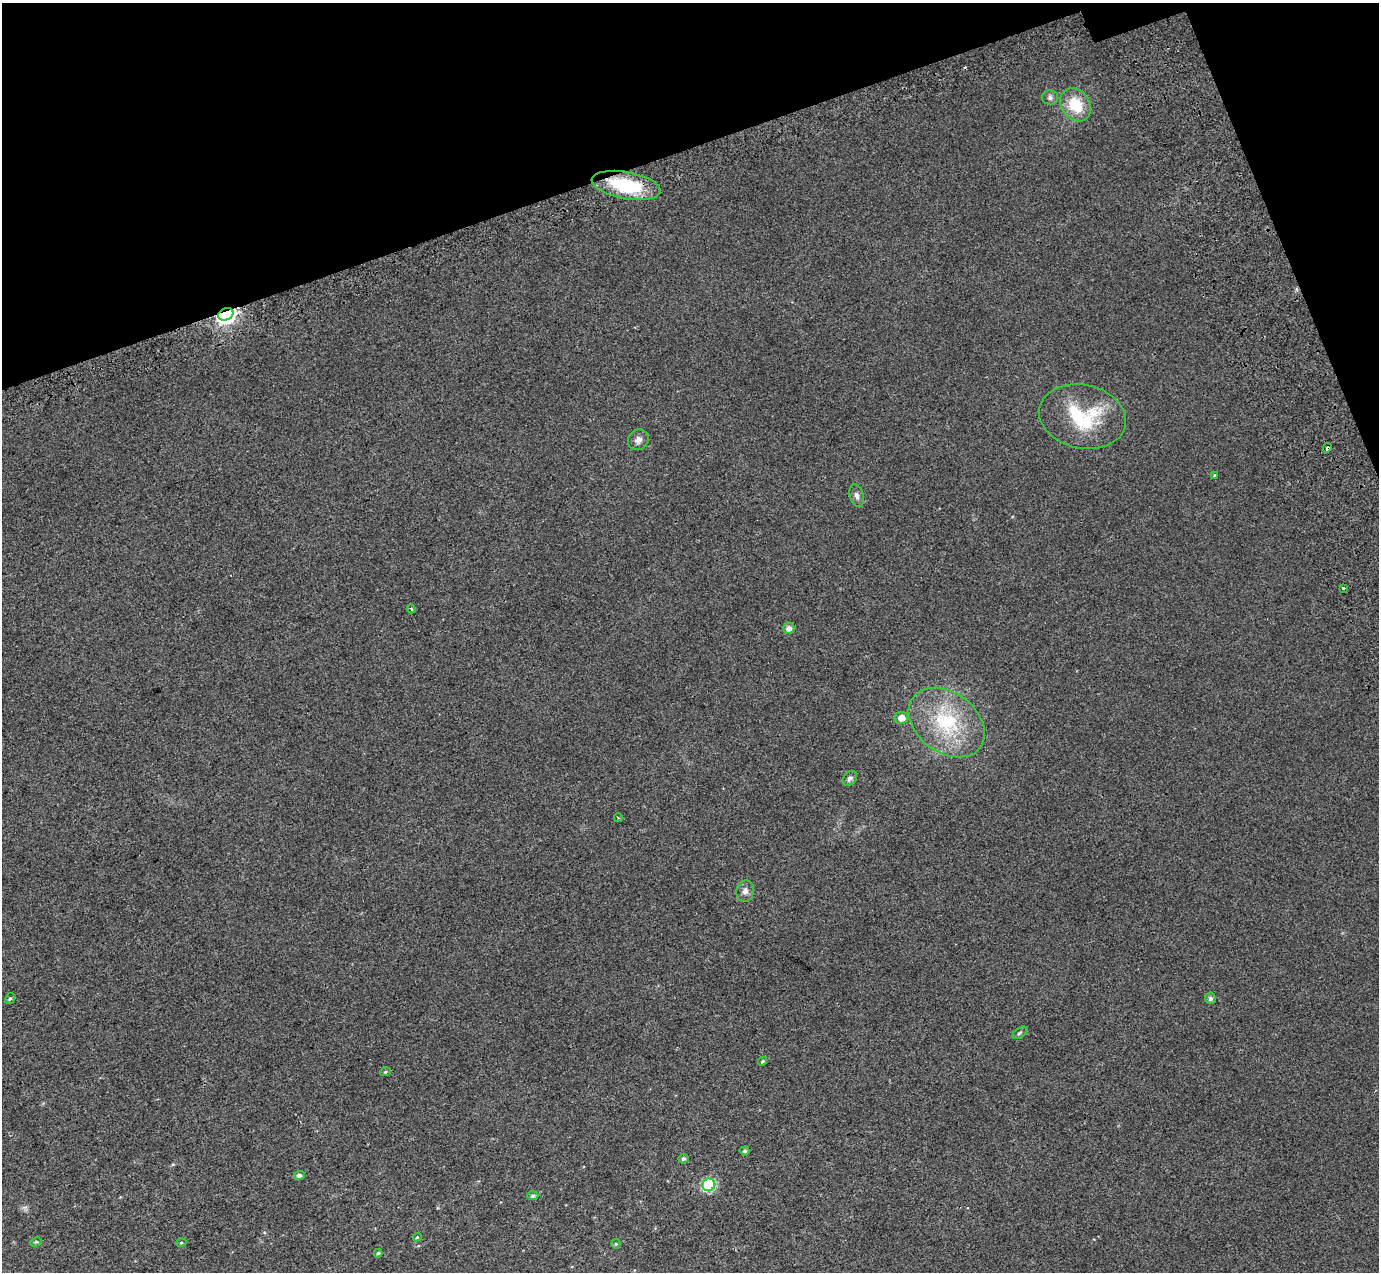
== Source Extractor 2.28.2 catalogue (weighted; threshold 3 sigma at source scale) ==
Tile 3 of 4 x 4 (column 3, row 1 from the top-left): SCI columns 2859-4235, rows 4035-5304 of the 5712 x 5475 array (HDU 1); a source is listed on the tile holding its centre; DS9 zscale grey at full resolution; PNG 1381 x 1274 px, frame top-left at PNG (2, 3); each listed source drawn as its Kron ellipse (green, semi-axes under 4 px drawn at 4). Shown black and unused: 15% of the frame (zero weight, under 2 of 3 exposures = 6% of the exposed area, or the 3 px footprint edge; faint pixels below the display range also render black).
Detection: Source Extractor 2.28.2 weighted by HDU 2 'WHT'; one run over the whole footprint, this tile lists its part. Background 0.02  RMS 0.0071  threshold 0.032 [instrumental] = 3 sigma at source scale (4.5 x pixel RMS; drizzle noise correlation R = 1.50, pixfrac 1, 0.0396/0.0396 arcsec/px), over >= 5 px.
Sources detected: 34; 2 cosmic-ray / hot-pixel residue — neither listed nor drawn; the other 32 listed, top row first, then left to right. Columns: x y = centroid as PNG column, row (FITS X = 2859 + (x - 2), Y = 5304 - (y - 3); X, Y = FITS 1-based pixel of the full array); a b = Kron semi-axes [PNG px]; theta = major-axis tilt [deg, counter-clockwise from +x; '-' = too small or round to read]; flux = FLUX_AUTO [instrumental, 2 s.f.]
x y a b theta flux
1050 98 8 7 - 2.1
1076 105 18 14 -56 21
626 185 35 13 -10 40
226 314 8 6 24 350
1083 417 44 32 -11 45
638 440 11 9 44 3.5
1327 448 5 3 - 10
1215 475 3 2 - 1.9
857 496 11 6 -75 2.6
1344 588 3 3 - 3.1
411 609 4 4 - 0.8
789 628 5 5 - 3.5
902 718 6 6 - 5.9
947 722 42 30 -37 52
850 778 8 6 47 2.1
618 818 4 3 - 0.59
745 891 11 8 79 3.2
10 998 5 4 - 1.2
1210 998 5 5 - 2.3
1020 1033 8 4 38 1.2
763 1061 5 4 - 0.88
385 1072 5 3 - 0.74
745 1151 5 4 - 1.4
683 1159 5 5 - 1.7
299 1175 5 4 - 2.4
709 1185 6 6 - 68
533 1196 5 4 - 1.4
417 1237 4 4 - 0.66
36 1242 6 4 27 0.85
181 1243 5 3 - 0.54
616 1244 5 5 - 0.76
378 1253 4 4 - 1.1
Overlapping masked pixels (flux is a lower limit): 3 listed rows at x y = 626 185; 226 314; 1327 448